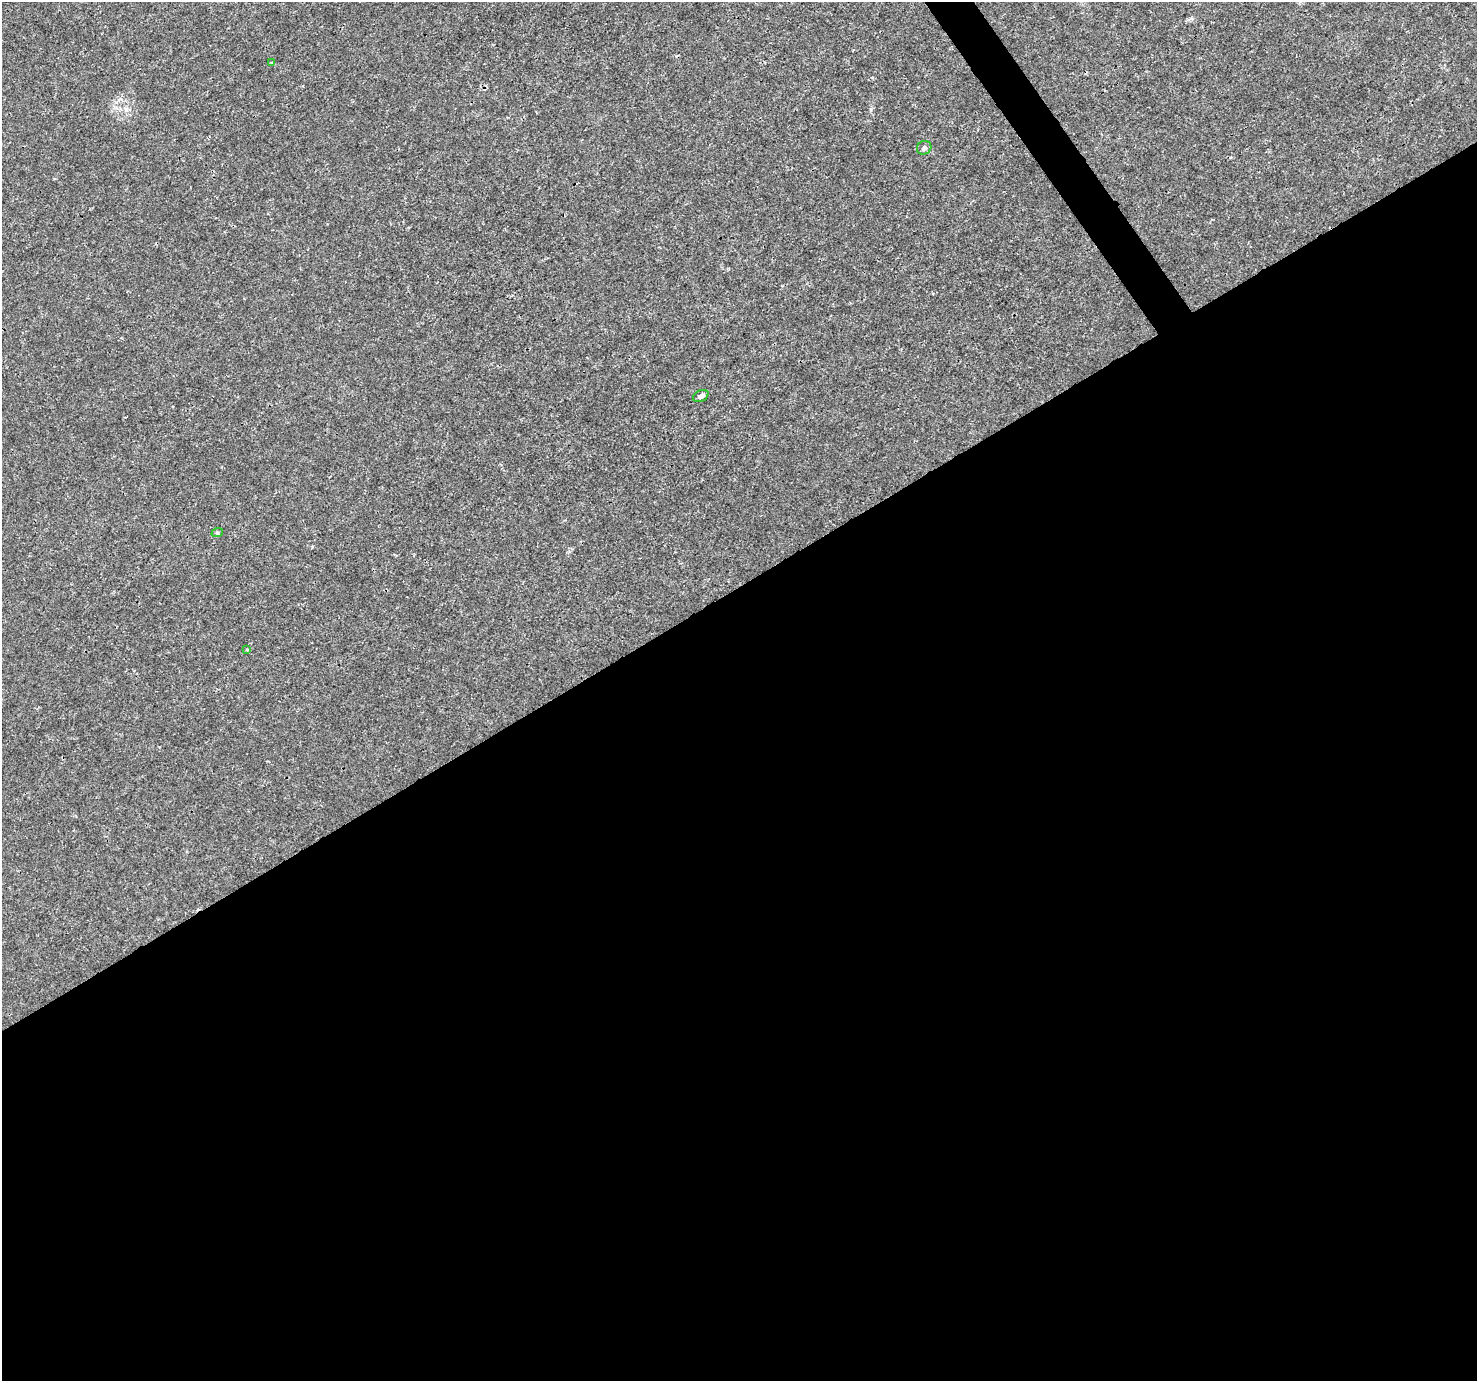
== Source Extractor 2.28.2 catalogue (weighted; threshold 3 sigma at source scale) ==
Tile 15 of 4 x 4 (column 3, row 4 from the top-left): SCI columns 2955-4429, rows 183-1561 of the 5904 x 5819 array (HDU 1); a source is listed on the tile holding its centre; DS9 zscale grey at full resolution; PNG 1479 x 1383 px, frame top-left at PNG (2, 2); each listed source drawn as its Kron ellipse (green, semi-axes under 4 px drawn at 4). Shown black and unused: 58% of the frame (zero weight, under 3 of 4 exposures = <1% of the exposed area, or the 3 px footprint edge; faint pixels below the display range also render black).
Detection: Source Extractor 2.28.2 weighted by HDU 2 'WHT'; one run over the whole footprint, this tile lists its part. Background 0.00295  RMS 0.0011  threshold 0.00484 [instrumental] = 3 sigma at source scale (4.5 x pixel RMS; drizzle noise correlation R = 1.50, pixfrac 1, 0.0396/0.0396 arcsec/px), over >= 5 px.
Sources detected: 5; all 5 listed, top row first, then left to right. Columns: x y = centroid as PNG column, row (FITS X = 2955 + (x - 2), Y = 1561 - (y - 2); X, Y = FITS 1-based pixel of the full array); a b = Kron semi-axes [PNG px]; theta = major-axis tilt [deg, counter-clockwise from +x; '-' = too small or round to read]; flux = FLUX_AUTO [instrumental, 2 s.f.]
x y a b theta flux
272 63 3 3 - 0.2
924 148 7 6 - 0.27
701 396 8 5 25 0.4
217 533 6 3 18 0.12
247 650 4 3 - 0.1